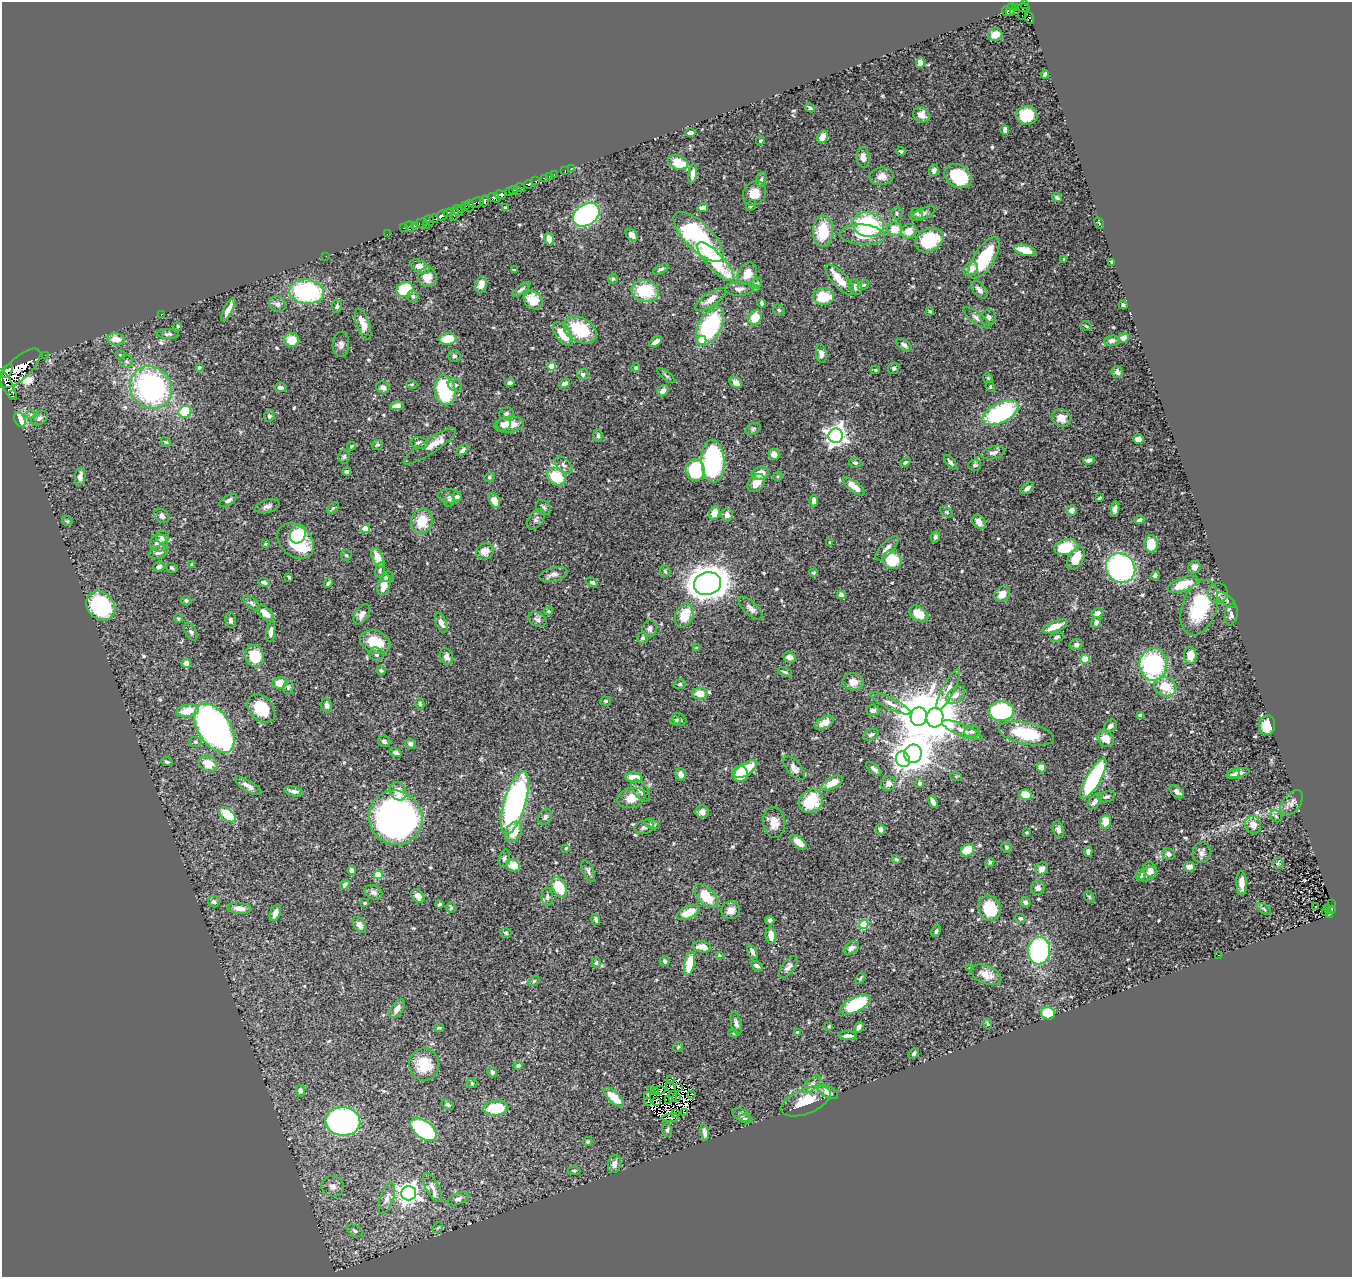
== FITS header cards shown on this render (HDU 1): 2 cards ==
NAXIS1  =                 1350
NAXIS2  =                 1275

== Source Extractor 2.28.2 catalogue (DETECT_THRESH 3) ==
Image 1350 x 1275 px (HDU 1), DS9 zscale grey, 1 PNG px = 1 image px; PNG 1354 x 1279 px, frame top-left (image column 1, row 1275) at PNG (2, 2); each listed source drawn as its Kron ellipse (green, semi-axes under 4 px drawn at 4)
Background 0.506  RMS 0.023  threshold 0.0683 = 3 sigma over >= 5 px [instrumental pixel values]
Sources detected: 559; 7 with non-positive FLUX_AUTO (blend fragments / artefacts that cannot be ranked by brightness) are neither listed nor drawn; of the other 552, the 500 brightest by FLUX_AUTO listed and drawn (52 fainter detections omitted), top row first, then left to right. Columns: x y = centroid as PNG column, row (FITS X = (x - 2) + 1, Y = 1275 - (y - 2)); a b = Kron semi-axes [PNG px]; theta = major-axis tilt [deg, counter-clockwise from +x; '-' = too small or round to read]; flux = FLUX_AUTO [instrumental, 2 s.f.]
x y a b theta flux
1025 4 2 2 - 26
1016 8 4 3 - 130
1024 8 6 2 -8 67
1011 9 7 3 70 160
1007 11 5 3 - 52
1022 15 4 2 - 43
1029 18 6 4 -68 55
995 34 7 6 - 17
920 63 5 4 - 9.8
1045 74 4 3 - 4.2
810 108 5 4 - 2.9
921 115 8 7 - 14
1027 115 11 9 -7 45
1005 130 5 4 - 5.9
690 133 5 4 - 6.9
823 137 7 4 58 19
760 141 4 4 - 2.1
901 151 4 3 - 2.7
863 157 10 6 -82 11
678 163 10 7 -22 31
571 168 3 2 - 3.5
934 170 5 4 - 5.9
565 171 3 2 - 8.7
554 174 3 2 - 7.1
693 174 10 4 81 10
549 176 2 2 - 6
882 176 12 9 7 12
958 176 14 11 -33 78
544 178 4 3 - 37
761 179 8 5 72 3.2
536 181 3 3 - 29
528 184 4 3 - 130
520 187 5 3 - 300
513 191 4 2 - 110
517 191 3 2 - 75
509 192 3 2 - 160
754 193 13 11 56 17
500 195 6 4 -9 720
494 198 6 4 -21 180
1057 198 5 3 - 2.8
484 201 5 4 - 350
476 203 8 4 15 130
466 206 2 2 - 22
469 206 6 4 87 46
751 206 6 4 52 2.3
462 208 4 3 - 76
505 208 4 3 - 1.6
703 208 5 4 - 8.2
458 211 6 3 -47 110
448 213 4 3 - 92
897 213 6 6 - 2.8
917 214 6 5 - 2.9
923 214 13 5 23 5.3
442 215 6 5 - 290
454 215 6 3 78 80
586 215 14 10 34 480
434 219 5 2 - 81
429 220 5 3 - 140
421 223 6 3 21 6.8
1099 223 6 3 -53 1.6
868 224 16 12 -11 130
426 225 2 2 - 12
414 226 3 2 - 9.7
410 227 5 3 - 32
404 228 3 2 - 7.6
895 229 7 6 - 20
823 231 15 10 87 54
909 231 8 7 - 17
387 234 2 2 - 5
632 235 7 5 -47 10
862 235 23 10 -4 35
699 237 32 13 -45 190
549 239 7 4 -73 10
929 240 15 11 28 82
1025 250 11 5 -16 26
326 256 2 2 - 1.7
984 258 24 10 57 84
1064 259 4 3 - 1.8
716 262 25 8 -47 97
1112 262 4 3 - 2.7
420 267 10 6 -30 9.6
661 269 8 4 28 3.4
971 269 8 6 54 10
515 270 4 3 - 1.8
747 274 12 9 62 18
427 277 10 9 - 15
613 279 5 5 - 2.6
840 280 19 7 -47 26
481 284 8 6 72 9
756 284 6 4 25 2.9
864 285 6 4 26 2.2
855 287 8 6 -60 6.4
756 288 3 3 - 1.9
521 289 11 4 38 4.7
739 289 14 7 -1 7.8
405 290 8 7 - 75
979 290 10 6 -49 7.6
645 291 14 10 -12 64
307 292 17 12 -7 180
413 296 6 5 - 3.7
823 297 10 8 1 39
710 299 18 6 34 13
533 300 10 8 -40 33
762 303 4 3 - 2.8
278 304 8 7 - 6.4
1123 305 4 4 - 3.7
337 306 7 5 83 3.3
228 310 13 4 63 15
779 310 6 5 - 2.9
930 311 3 3 - 2.3
161 314 3 2 - 14
755 317 8 6 57 31
977 318 16 6 -36 6.7
988 318 8 8 - 6.5
363 324 16 6 -70 18
178 326 3 3 - 1.9
710 326 21 11 61 190
1086 326 6 4 -28 2.1
580 330 18 12 -29 67
168 334 11 5 -1 3.9
563 334 14 7 -53 31
1124 338 5 4 - 9
116 339 9 6 -8 15
448 339 8 5 6 38
292 340 7 7 - 25
702 340 4 4 - 32
1112 341 8 5 6 5.9
656 342 7 4 34 6.5
341 344 12 8 89 7.2
904 345 8 5 -31 4.5
821 354 9 5 -81 6.7
45 355 2 2 - 8.3
120 355 5 4 - 1.7
454 356 6 5 - 3.5
126 361 6 6 - 3.6
552 366 4 4 - 43
199 367 4 3 - 2.3
20 368 26 11 43 2100
636 368 4 4 - 2.7
894 368 6 5 - 3.2
875 370 4 3 - 1.7
7 371 8 5 56 430
1117 372 6 5 - 6.5
583 374 6 5 - 4.7
666 376 11 3 -38 2.5
988 378 5 4 - 1.8
736 382 6 5 - 8.3
510 383 4 4 - 5.4
565 383 6 4 31 6.9
7 384 17 5 -62 460
412 384 5 4 - 1.8
455 385 7 6 - 4.6
151 387 22 20 -44 310
281 387 6 4 -10 4.9
383 387 7 5 -29 5.6
990 387 5 4 - 1.8
445 390 15 10 -79 120
663 391 6 5 - 7.6
13 394 2 2 - 11000
397 406 7 4 12 16
185 412 6 6 - 71
1000 413 19 10 28 160
506 414 7 6 - 3.5
31 415 6 4 -1 2.9
269 416 6 5 - 3.2
40 418 9 6 31 5.7
1061 418 10 8 -24 14
20 420 8 5 -65 63
504 424 7 6 - 10
509 424 15 8 6 21
753 429 8 5 30 3.1
598 436 6 4 -89 2.9
836 436 7 7 - 960
1138 439 5 4 - 10
166 442 5 4 - 1.9
419 443 8 6 -7 6.4
377 445 6 5 - 2.2
351 446 4 3 - 2
430 446 31 7 33 18
463 450 7 4 44 4.6
993 453 12 6 13 6.9
774 454 5 5 - 12
344 456 7 5 83 3.4
1089 460 6 4 6 4.2
713 461 21 11 -88 220
905 462 6 4 36 3.1
950 462 8 4 -50 4.2
855 463 6 4 -12 3.1
564 465 11 6 -40 5.6
975 465 6 5 - 3.7
695 470 11 9 -82 97
347 472 4 3 - 3.5
760 473 8 6 14 18
80 476 9 5 83 8.2
778 476 5 4 - 1.6
489 477 5 4 - 2.2
556 477 10 8 -32 52
756 483 10 7 48 14
854 486 13 5 -37 15
1027 488 8 4 38 6.1
450 496 11 7 -6 6.6
457 497 4 4 - 7.3
1099 498 4 2 - 2.1
228 500 10 4 30 4.8
449 501 6 5 - 3.7
494 501 8 5 -63 12
814 501 5 4 - 7.5
267 506 12 6 14 6.4
333 508 7 4 45 2.6
544 508 8 6 -46 4.2
1115 509 7 4 85 7.4
1071 510 5 5 - 7.5
946 512 7 4 -36 2.3
714 513 7 5 71 15
727 515 7 5 -80 7.7
162 516 8 6 -38 5.9
536 519 11 7 55 5
1139 520 5 4 - 5.6
67 521 6 4 -42 2.1
422 521 13 10 75 33
979 522 8 6 -53 10
365 529 4 4 - 48
298 534 10 7 67 16
162 537 7 6 - 5.6
935 537 5 4 - 3.6
296 541 20 15 -42 96
159 543 9 8 - 15
830 543 3 3 - 1.8
265 544 4 4 - 2
1151 544 8 7 - 27
1066 547 12 7 16 52
887 548 15 6 48 8.3
485 551 9 8 - 13
159 552 10 6 22 7.9
346 555 5 5 - 2.1
378 558 10 5 -65 21
1076 558 12 7 61 25
892 560 9 9 - 49
192 565 3 3 - 1.9
159 567 6 5 - 5.8
1194 567 6 6 - 7.6
172 568 6 4 -19 2.5
1121 568 15 14 - 310
380 570 8 4 78 2.9
665 571 5 5 - 2.3
814 573 4 4 - 2.8
553 574 14 7 14 7.7
1155 576 4 4 - 6.3
289 577 4 3 - 2.1
387 577 6 5 - 4.3
264 582 6 3 -21 3.4
592 582 6 4 -24 3.1
328 583 5 3 - 3.2
708 584 14 11 12 2200
1183 584 16 7 21 30
384 585 11 6 74 19
1218 593 10 10 - 8.6
1002 594 8 7 - 12
841 595 4 4 - 7.9
186 600 5 4 - 2.9
1226 600 11 5 -38 5.2
252 603 10 5 -40 3.8
101 606 16 13 -45 140
751 608 15 6 -43 7
1199 608 29 17 71 90
549 611 4 3 - 2
265 613 10 5 -42 16
1097 613 6 5 - 6.5
362 614 11 6 58 8.5
919 614 10 7 -32 26
1231 614 11 6 79 6
684 615 12 8 64 32
178 618 4 4 - 1.9
537 619 9 6 -29 5
231 620 8 5 -82 5.3
1096 622 5 4 - 5.1
441 623 10 5 -67 6.5
1055 626 13 5 22 22
650 629 8 7 - 5.5
191 632 9 5 -62 3.8
271 632 10 4 81 7.4
1057 637 7 5 26 2.8
643 638 5 5 - 3.6
375 642 15 11 -20 40
1076 645 6 5 - 4
696 648 4 3 - 1.7
376 654 7 6 - 4.4
1190 655 8 6 -88 15
255 656 11 9 -69 42
446 657 8 6 -64 7.4
789 657 6 5 - 7.7
1085 659 5 4 - 29
186 663 5 4 - 13
1153 664 16 14 83 180
381 671 4 4 - 2.9
785 672 7 4 -21 2.8
853 682 10 8 -5 12
280 683 7 5 8 24
680 684 6 5 - 2.6
288 687 7 5 88 3.8
1165 687 11 9 -22 33
948 690 22 6 63 12
700 694 8 6 1 22
955 695 11 7 44 11
605 701 6 4 -4 2.9
890 703 22 5 -27 10
420 704 6 4 -76 2.5
327 705 7 5 -77 5.3
261 709 16 12 -49 45
873 710 7 5 0 4.7
188 711 11 6 12 28
1001 711 13 9 0 160
1140 715 4 3 - 3.8
919 717 9 8 - 6100
935 718 10 8 81 5800
679 719 7 5 -33 4.8
676 720 5 4 - 3.4
824 723 10 5 29 11
1267 725 10 8 83 23
1110 726 7 5 49 5.9
214 728 27 16 -57 790
962 730 22 6 -22 12
972 731 8 5 7 5.6
1026 734 28 10 -12 77
871 735 8 5 22 4
1106 739 9 7 -45 19
384 741 6 5 - 4
195 742 6 5 - 2.8
410 744 6 5 - 5.2
396 752 6 4 -14 4.7
913 754 9 9 - 3200
903 759 8 6 -63 470
167 762 6 4 -20 2.7
208 764 10 7 -27 24
1041 767 5 4 - 10
794 768 14 7 -50 8.6
746 769 13 6 34 42
874 769 9 4 -40 4.6
1238 773 11 4 11 7.6
681 774 6 5 - 5.8
740 774 8 7 - 49
1233 775 7 3 21 3.7
956 776 6 4 -19 1.7
634 777 8 5 -4 25
1093 779 22 7 60 230
832 783 11 6 29 23
919 783 5 4 - 3
888 784 7 7 - 7.8
248 786 15 5 -32 9.2
294 791 10 4 -13 5
398 791 9 7 -57 15
641 791 13 7 -53 9.3
1177 792 8 5 -39 6.4
1025 795 6 5 - 26
1106 797 9 5 16 4.8
631 798 14 10 16 20
811 801 13 11 42 64
1095 801 9 5 49 8
933 802 6 3 -66 7.9
515 803 33 11 74 400
1291 803 14 8 52 8.3
702 812 6 6 - 9.7
227 815 9 5 -39 51
1276 816 7 5 -45 3
545 817 8 6 59 4.4
396 818 27 26 - 650
774 822 15 11 -84 17
1105 822 6 6 - 17
652 824 8 4 -24 3
1253 825 9 7 -65 14
644 827 10 6 14 4.7
880 829 5 4 - 6.4
1058 830 8 5 -77 4.8
513 832 11 7 60 31
1027 833 3 3 - 1.7
799 842 9 5 -40 15
1006 847 5 5 - 2.7
566 848 4 4 - 1.8
967 850 7 5 34 35
1088 852 5 4 - 5.6
1202 853 10 9 - 6.6
1168 854 6 5 - 6.1
504 858 9 5 75 3.8
896 859 4 4 - 2.9
990 862 5 4 - 2.8
1278 863 6 5 - 2.2
513 865 7 5 -26 31
1189 867 6 5 - 7.1
1042 869 6 6 - 9.3
352 870 4 4 - 5.6
1150 870 8 6 -61 9.2
588 871 12 5 -66 4.8
1148 874 9 6 33 9.3
378 875 4 4 - 43
1140 875 5 5 - 5.8
1242 883 12 5 -88 11
345 885 5 4 - 5.4
559 887 11 7 -63 60
1038 888 7 6 - 5.2
374 892 9 7 -25 5.9
418 896 8 5 -48 7.2
706 896 14 8 -48 42
547 897 9 5 -88 4
1089 897 7 4 -59 2.1
214 902 6 5 - 3.7
1025 902 5 5 - 4.7
365 903 4 3 - 1.8
440 904 4 3 - 2.4
1331 904 3 2 - 4.6
1315 907 3 2 - 2.6
239 908 12 5 -5 10
451 908 5 4 - 2.2
989 908 12 11 - 69
1264 909 8 4 -36 2.6
1328 909 4 2 - 11
731 910 9 9 - 11
1331 910 4 3 - 46
688 912 12 6 24 26
275 913 8 5 70 10
1325 913 3 2 - 6.7
1329 914 4 2 - 18
1020 918 5 4 - 2.4
596 919 6 4 -72 3.7
770 920 4 4 - 3.5
359 925 8 5 -56 6.2
864 925 4 4 - 76
936 931 6 4 63 2.8
506 933 6 5 - 2.6
771 935 9 5 -82 14
702 947 9 5 -9 14
851 948 8 5 35 8.3
1039 951 14 11 82 190
752 952 8 4 -63 6.3
719 955 4 4 - 1.9
1218 955 3 2 - 4.6
665 961 5 4 - 3.1
596 963 5 4 - 3
689 964 12 5 79 53
757 966 6 4 -29 4.2
788 967 13 6 52 5.9
970 968 4 3 - 2.2
986 975 16 9 -22 16
860 978 6 4 53 2
534 981 6 4 43 2.3
855 1005 16 7 27 97
397 1009 10 5 54 9.2
1048 1013 7 6 - 55
736 1023 11 5 -76 4.9
988 1024 5 4 - 1.7
829 1026 4 3 - 1.7
859 1027 6 4 61 7.2
439 1028 5 3 - 2.3
797 1032 4 3 - 2.1
734 1033 5 4 - 2
848 1036 9 3 -1 6.2
678 1047 5 4 - 2
914 1054 6 4 46 2.7
424 1065 16 15 - 38
518 1065 5 4 - 3.3
492 1072 5 4 - 4.3
671 1080 3 2 - 2.2
472 1083 5 5 - 1.8
811 1084 12 5 41 6.3
670 1087 6 3 -52 3.2
679 1087 3 2 - 2.8
651 1089 3 2 - 1.6
660 1090 5 3 - 2.6
301 1091 6 4 -80 5
655 1092 3 2 - 2.1
828 1092 11 5 -26 7.7
692 1094 3 2 - 7.6
648 1095 4 2 - 1.9
614 1097 13 5 -44 31
673 1097 5 4 - 1.8
677 1098 3 2 - 3.3
668 1099 3 2 - 2
648 1101 2 2 - 1.8
806 1101 26 12 22 37
656 1102 3 2 - 2.5
448 1105 6 4 -32 3.1
496 1108 12 7 4 58
685 1112 3 2 - 25
675 1114 3 2 - 2.2
741 1115 9 6 -30 4.3
670 1118 8 3 5 2.2
746 1119 7 4 -5 3.9
343 1121 17 14 -5 480
423 1129 15 9 -38 160
667 1130 7 4 88 3.4
705 1133 8 3 -82 5.3
588 1142 4 4 - 2.3
614 1164 9 6 80 9.1
574 1171 6 4 -5 2.6
333 1186 11 10 - 9.6
433 1188 16 6 -61 9.7
409 1193 7 7 - 960
387 1198 16 6 71 10
458 1199 11 5 20 4.8
438 1228 6 3 45 1.8
355 1231 8 5 -29 4.1
At the frame edge (FLAGS 8, measured only in part): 1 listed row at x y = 7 384
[52 fainter detections neither listed nor drawn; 7 non-positive-flux detections neither listed nor drawn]